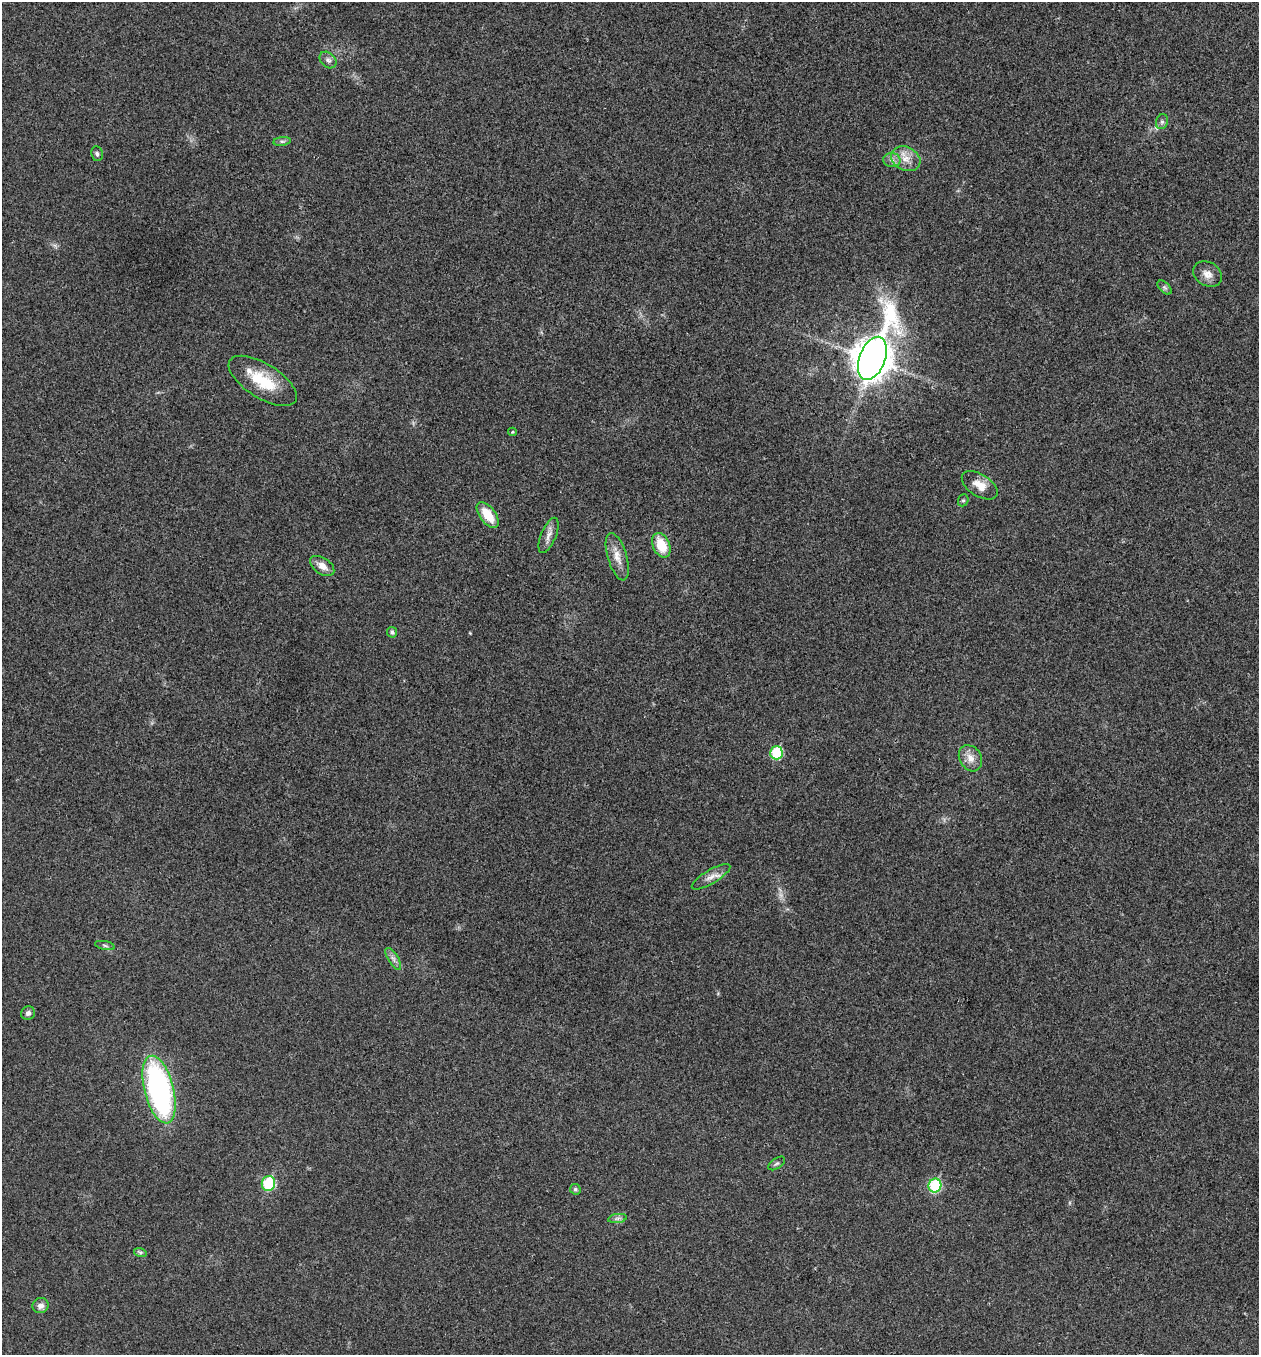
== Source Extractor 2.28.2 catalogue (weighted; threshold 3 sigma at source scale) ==
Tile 6 of 4 x 4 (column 2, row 2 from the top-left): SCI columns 1395-2651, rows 2713-4065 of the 5434 x 5422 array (HDU 1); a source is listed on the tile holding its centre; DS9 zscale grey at full resolution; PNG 1261 x 1357 px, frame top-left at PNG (2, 2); each listed source drawn as its Kron ellipse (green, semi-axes under 4 px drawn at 4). Shown black and unused: <1% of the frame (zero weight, under 3 of 4 exposures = <1% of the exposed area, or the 3 px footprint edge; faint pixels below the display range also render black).
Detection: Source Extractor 2.28.2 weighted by HDU 2 'WHT'; one run over the whole footprint, this tile lists its part. Background 0.0243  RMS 0.0053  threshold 0.0238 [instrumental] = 3 sigma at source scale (4.5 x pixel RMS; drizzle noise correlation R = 1.50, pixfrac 1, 0.05/0.05 arcsec/px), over >= 5 px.
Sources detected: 34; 1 inside a brighter listed object's ellipse — not listed separately; the other 33 listed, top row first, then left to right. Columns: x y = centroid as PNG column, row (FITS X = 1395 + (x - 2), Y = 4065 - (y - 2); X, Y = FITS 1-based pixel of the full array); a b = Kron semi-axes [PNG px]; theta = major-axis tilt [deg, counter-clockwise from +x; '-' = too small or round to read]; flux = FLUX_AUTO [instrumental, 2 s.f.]
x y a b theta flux
328 60 9 7 -43 1.9
1162 122 7 6 - 1.5
282 141 9 4 8 1.3
97 154 7 6 - 1.3
906 159 15 11 -26 6.7
892 160 8 7 - 2.2
1208 274 15 11 -29 4.7
1164 287 8 5 -45 1.2
872 358 22 13 69 1200
263 381 39 17 -32 21
512 432 4 4 - 0.58
980 485 20 11 -32 6.6
963 500 6 5 - 0.92
488 515 15 8 -52 12
548 535 19 7 68 3.7
661 545 13 8 -66 13
617 557 24 9 -73 6.3
322 566 13 8 -33 4.7
392 632 5 5 - 1.4
776 753 6 6 - 30
970 758 14 10 -59 5.1
711 877 22 7 31 4.3
105 945 10 4 -11 1.1
393 959 12 5 -59 2.1
28 1013 7 6 - 1.7
159 1090 35 14 -76 130
777 1163 9 5 35 1.1
268 1183 7 6 - 34
935 1185 7 6 - 37
575 1189 5 5 - 1.1
617 1218 9 4 8 1.5
140 1252 6 4 -18 0.95
40 1306 8 7 - 2.8